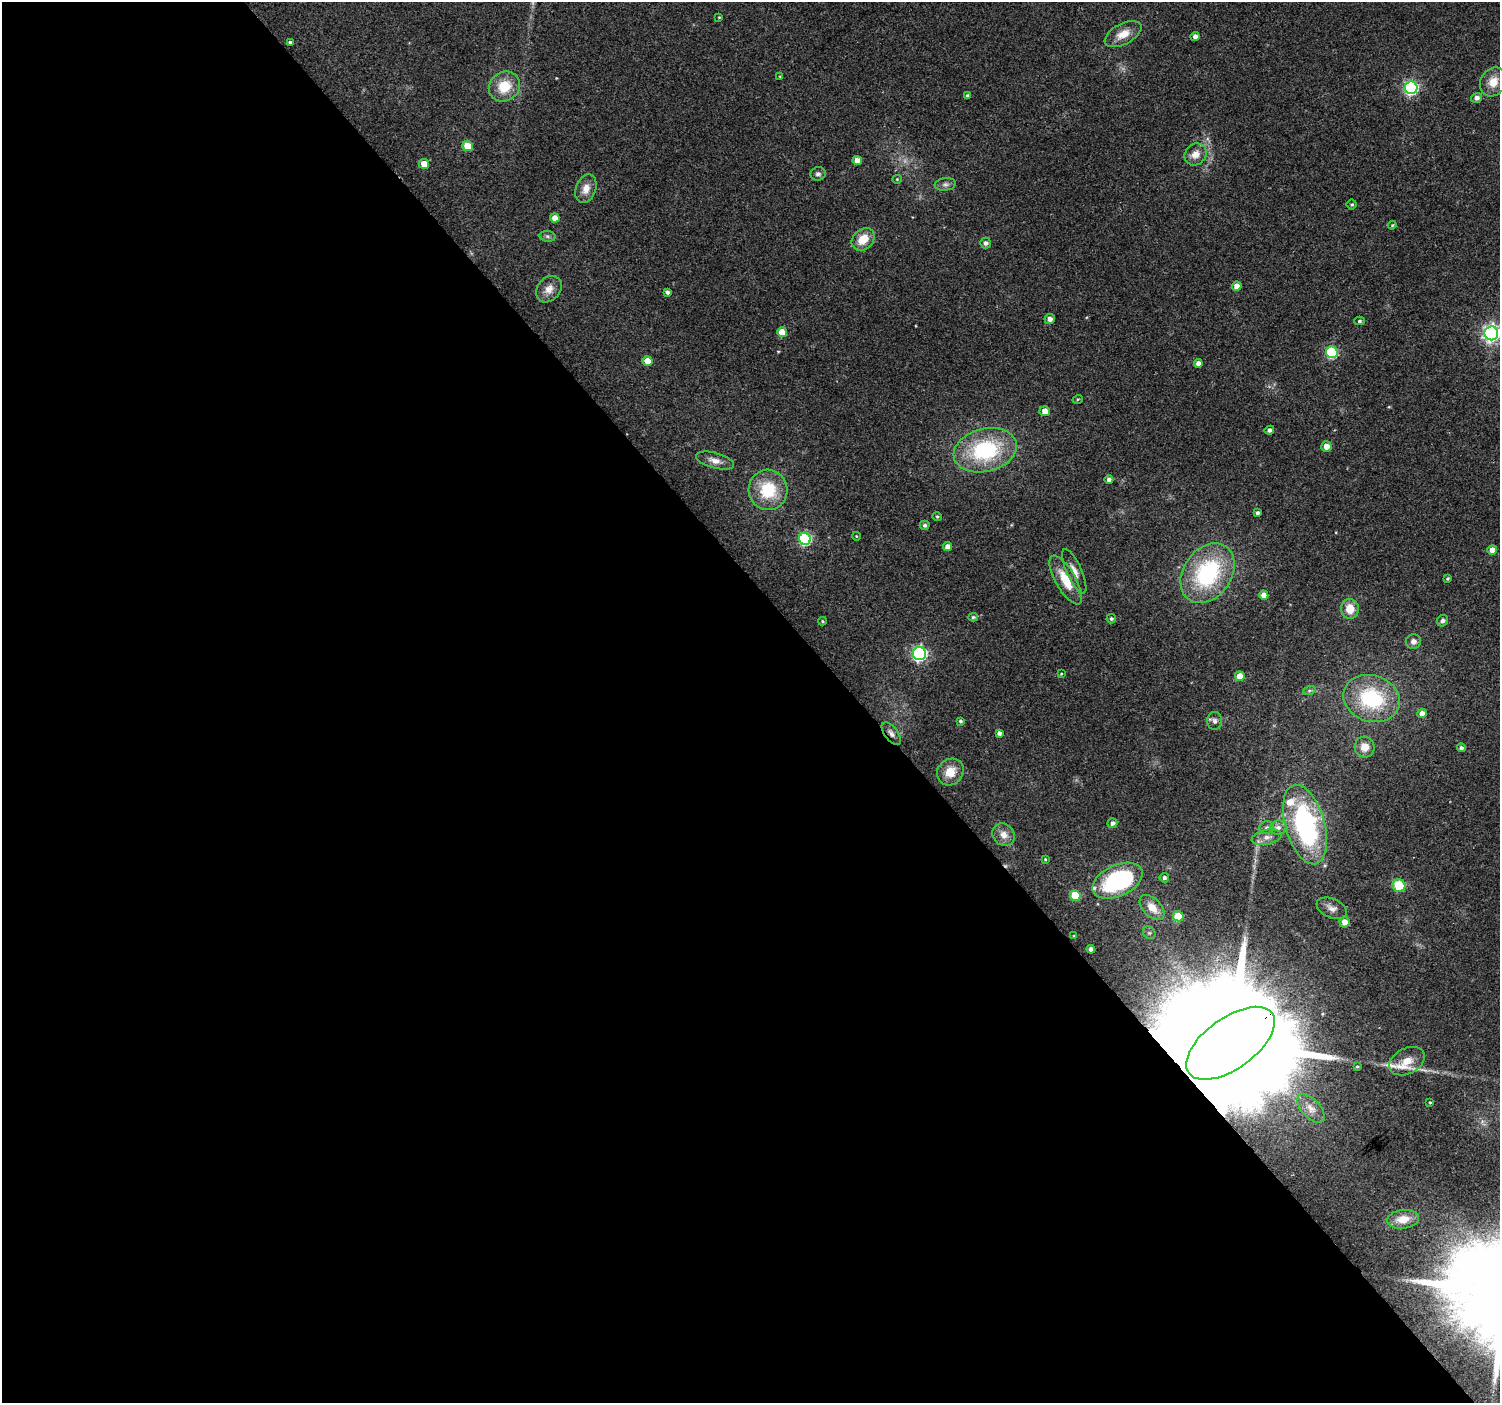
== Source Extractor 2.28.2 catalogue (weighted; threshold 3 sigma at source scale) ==
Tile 9 of 4 x 4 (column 1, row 3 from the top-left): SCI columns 4-1501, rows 1606-3006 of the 5997 x 5948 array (HDU 1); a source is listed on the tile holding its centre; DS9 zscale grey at full resolution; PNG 1502 x 1405 px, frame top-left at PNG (2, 2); each listed source drawn as its Kron ellipse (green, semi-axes under 4 px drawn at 4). Shown black and unused: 57% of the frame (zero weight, under 2 of 3 exposures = <1% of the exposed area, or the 3 px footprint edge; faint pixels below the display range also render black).
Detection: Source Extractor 2.28.2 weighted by HDU 2 'WHT'; one run over the whole footprint, this tile lists its part. Background 0.0622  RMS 0.0073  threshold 0.0327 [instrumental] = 3 sigma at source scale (4.5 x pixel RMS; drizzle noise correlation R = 1.50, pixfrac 1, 0.0396/0.0396 arcsec/px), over >= 5 px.
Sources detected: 103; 1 too faint to see at this stretch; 1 inside a brighter object's white glare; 1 cosmic-ray / hot-pixel residue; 1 long thin detection or spike segment (spike, bleed or trail) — neither listed nor drawn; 2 inside a brighter listed object's ellipse — not listed separately; the other 97 listed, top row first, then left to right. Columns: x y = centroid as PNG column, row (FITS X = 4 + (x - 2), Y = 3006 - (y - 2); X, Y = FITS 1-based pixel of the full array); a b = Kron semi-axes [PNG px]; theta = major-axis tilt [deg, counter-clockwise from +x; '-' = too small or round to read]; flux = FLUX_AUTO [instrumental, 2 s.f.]
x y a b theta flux
719 17 4 3 - 0.59
1123 34 20 10 28 9.8
1195 37 4 4 - 3.9
290 42 4 3 - 1.2
780 76 4 2 - 0.49
1493 82 15 12 59 10
504 86 16 14 36 19
1411 88 6 6 - 150
967 96 4 3 - 1.3
1476 98 6 5 - 3.1
467 146 5 5 - 20
1196 154 12 10 48 7.4
857 160 5 4 - 5.9
424 164 5 5 - 10
818 174 7 7 - 2.1
897 179 4 4 - 0.74
945 184 11 6 7 2.5
586 189 15 10 70 7.3
1352 205 5 5 - 1.1
555 218 5 4 - 6.7
1392 225 4 3 - 0.72
547 236 8 5 -7 1.7
863 239 12 10 44 13
986 243 5 5 - 2.5
1237 286 5 4 - 6.7
549 289 14 11 49 7.1
668 292 4 3 - 2
1050 319 5 5 - 3.6
1359 321 5 4 - 1.2
782 332 5 5 - 15
1491 333 7 7 - 260
1332 352 6 5 - 65
647 361 5 5 - 8.2
1198 363 4 4 - 3.8
1078 399 5 3 - 0.67
1045 411 5 5 - 6.4
1269 430 5 4 - 2.5
1326 446 5 5 - 6.1
985 450 32 21 14 71
715 461 20 7 -15 6
1109 480 4 4 - 2
768 490 20 19 - 32
1258 513 4 4 - 2.1
937 517 4 4 - 0.94
925 525 5 4 - 1.5
856 536 4 3 - 0.56
805 539 6 6 - 86
948 547 4 4 - 4.8
1492 550 5 4 - 6.8
1074 571 24 7 -66 6.3
1208 573 32 24 55 79
1447 579 4 4 - 1
1066 580 27 10 -60 18
1264 595 5 4 - 5.7
1350 609 10 9 - 11
973 617 5 4 - 1.1
1111 619 4 4 - 1.4
822 621 4 4 - 0.81
1442 621 6 5 - 2.7
1413 642 7 7 - 3.5
919 654 6 6 - 170
1061 674 4 4 - 0.71
1240 676 5 5 - 11
1309 691 6 4 19 1.2
1372 698 29 23 -17 60
1422 714 5 4 - 4.9
960 721 4 4 - 1.1
1215 721 9 7 -87 2.6
891 733 13 6 -53 3.5
999 733 4 4 - 2.5
1365 747 10 10 - 7.7
1461 748 4 4 - 1.9
950 772 14 12 46 12
1112 823 5 5 - 2.9
1305 824 41 19 -74 140
1278 827 8 7 - 3.3
1267 828 7 6 - 2.1
1004 835 12 10 -46 6.2
1267 837 15 7 12 5
1045 859 3 3 - 0.69
1164 878 5 4 - 1.5
1117 881 26 15 25 83
1399 886 6 6 - 23
1075 896 5 5 - 28
1152 907 15 9 -46 7.9
1332 908 16 9 -23 4.7
1178 916 5 5 - 25
1344 922 5 5 - 5.5
1149 933 7 5 -44 1.9
1074 936 4 3 - 0.58
1091 949 4 4 - 3.4
1231 1043 51 25 36 53000
1407 1061 19 13 27 12
1357 1067 4 3 - 0.87
1430 1102 4 3 - 0.63
1311 1108 17 9 -47 6.2
1403 1219 16 9 6 10
Overlapping masked pixels (flux is a lower limit): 2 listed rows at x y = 891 733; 1231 1043
Isophote crosses this tile's border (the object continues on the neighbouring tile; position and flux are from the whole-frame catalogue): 1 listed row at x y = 1491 333